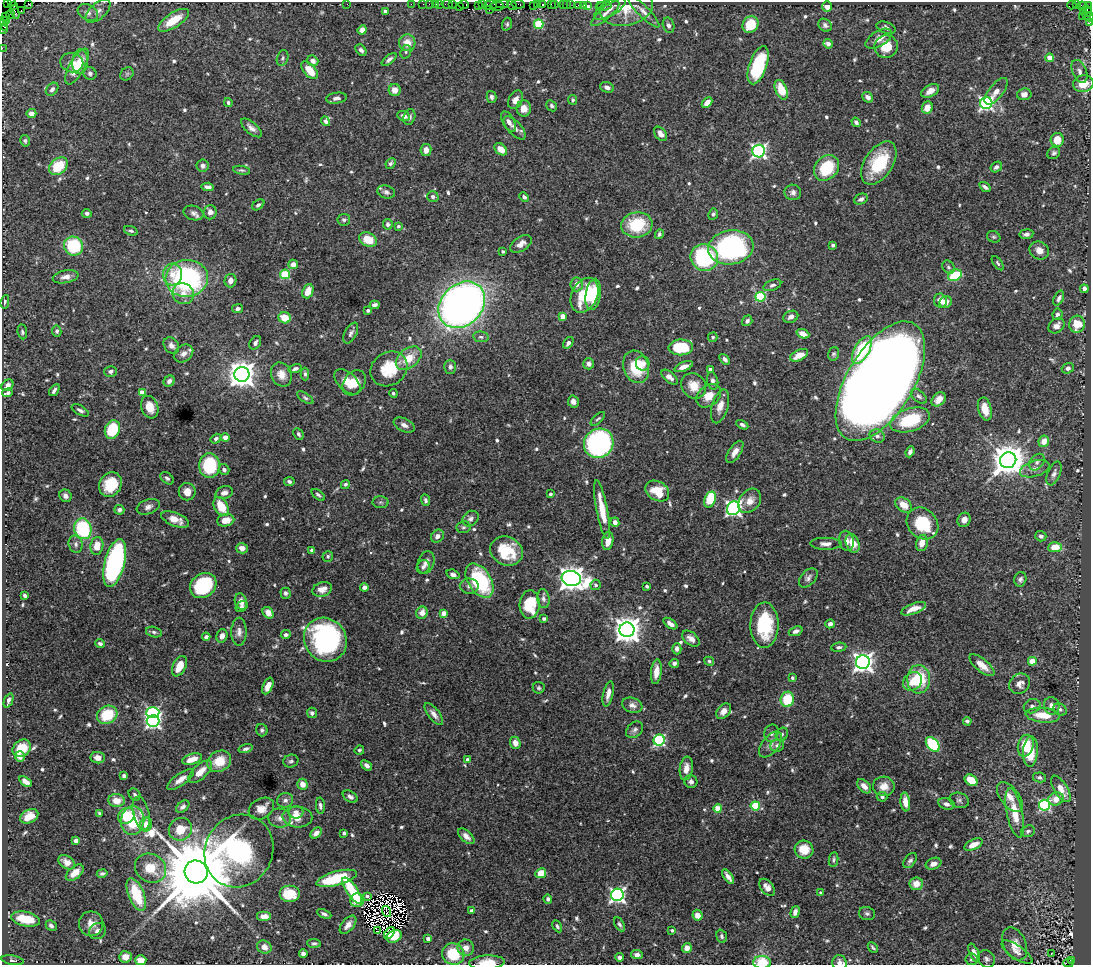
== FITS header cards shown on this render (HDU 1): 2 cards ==
NAXIS1  =                 1089
NAXIS2  =                  963

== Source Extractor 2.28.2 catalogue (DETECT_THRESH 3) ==
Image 1089 x 963 px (HDU 1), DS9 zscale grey, 1 PNG px = 1 image px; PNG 1093 x 967 px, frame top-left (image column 1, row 963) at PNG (2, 2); each listed source drawn as its Kron ellipse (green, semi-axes under 4 px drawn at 4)
Background 1.17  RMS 0.027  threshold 0.0795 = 3 sigma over >= 5 px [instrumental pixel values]
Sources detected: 701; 6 with non-positive FLUX_AUTO (blend fragments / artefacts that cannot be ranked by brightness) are neither listed nor drawn; of the other 695, the 500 brightest by FLUX_AUTO listed and drawn (195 fainter detections omitted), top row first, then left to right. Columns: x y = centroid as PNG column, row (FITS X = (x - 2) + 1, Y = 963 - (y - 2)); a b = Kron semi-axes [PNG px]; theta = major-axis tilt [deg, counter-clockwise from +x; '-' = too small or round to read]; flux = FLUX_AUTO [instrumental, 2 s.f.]
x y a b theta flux
11 2 2 2 - 11
7 3 2 2 - 3.7
28 3 3 2 - 42
347 4 2 2 - 24
411 4 2 2 - 29
423 4 2 2 - 38
429 4 2 2 - 25
436 4 3 2 - 100
440 4 2 2 - 41
447 4 6 3 -10 100
464 4 5 3 - 79
502 4 6 2 -1 270
518 4 7 3 -7 190
537 4 3 2 - 67
543 4 3 3 - 140
551 4 2 2 - 63
555 4 3 2 - 110
13 5 4 2 - 18
452 5 3 2 - 80
478 5 4 2 - 69
483 5 4 2 - 74
491 5 6 5 - 150
512 5 5 3 - 220
563 5 2 2 - 51
566 5 3 2 - 25
570 5 2 2 - 16
578 5 3 3 - 89
583 5 2 2 - 20
588 5 3 3 - 54
600 5 2 2 - 15
1072 5 4 3 - 480
1076 5 3 2 - 16
459 6 2 2 - 20
497 6 7 4 -3 260
534 6 4 3 - 120
604 6 8 4 9 3.3
827 6 5 5 - 11
1082 6 5 2 - 46
1088 6 3 2 - 68
610 8 18 7 32 14
627 8 27 18 14 46
489 10 2 2 - 24
21 11 3 2 - 30
98 11 15 8 41 12
386 11 4 3 - 11
643 11 22 5 -45 11
1087 11 6 4 -66 180
15 12 7 3 -71 96
1083 12 3 2 - 27
88 13 11 7 -31 9.5
605 14 18 6 41 12
10 15 4 2 - 39
1086 15 3 2 - 64
1082 16 2 2 - 26
6 17 2 2 - 32
1089 17 4 2 - 75
173 20 18 7 33 43
2 21 4 2 - 24
6 21 2 2 - 28
1089 22 4 2 - 58
507 24 6 4 73 3.6
539 24 5 4 - 100
3 25 6 2 -47 62
669 25 8 5 -73 5.8
750 25 9 7 59 54
825 25 7 6 - 5.6
886 28 10 5 -19 6.4
2 29 3 2 - 33
362 30 5 4 - 10
879 39 15 7 31 15
407 43 8 8 - 23
828 44 5 4 - 7.2
886 47 11 11 - 35
2 48 2 2 - 19
361 50 6 4 -49 4.9
406 52 7 5 71 4
283 58 8 5 75 4
1050 58 4 4 - 41
389 59 9 4 39 5.6
313 61 6 5 - 8.8
80 62 12 8 85 25
72 63 11 9 -9 12
758 65 20 9 71 130
77 66 20 7 61 45
310 70 10 6 -48 29
1079 71 12 7 -67 9.1
90 73 7 6 - 4.8
127 74 7 6 - 3.6
1083 84 10 8 11 36
607 87 7 5 -18 8
52 89 7 5 47 5
395 90 6 6 - 16
781 90 10 6 -68 38
930 91 9 5 29 16
996 91 16 7 51 14
1024 94 7 6 - 11
492 97 6 5 - 4.8
868 97 6 5 - 8.7
336 98 10 5 8 6.8
516 100 10 6 62 12
573 100 5 4 - 3.3
228 103 4 3 - 3.3
707 103 6 4 44 13
986 103 6 6 - 390
551 106 6 5 - 4.1
927 107 6 5 - 22
524 108 8 7 - 15
31 113 5 4 - 8.6
404 116 6 4 -21 10
409 117 8 5 71 4.9
325 121 5 4 - 5.7
509 122 11 5 -61 8.9
856 122 5 4 - 5.5
251 128 13 6 -40 10
515 128 15 6 -47 11
661 134 8 5 -50 9.9
1057 140 7 6 - 28
25 141 6 4 -75 3.3
501 149 7 5 -40 21
426 150 6 5 - 14
759 151 6 6 - 500
1054 153 7 5 43 4.4
391 163 6 4 48 4.8
879 163 24 14 57 85
58 166 10 7 41 65
203 166 6 6 - 7.3
996 167 6 5 - 5.8
826 168 14 11 50 80
242 170 8 4 -9 3.7
208 187 6 4 -5 8.6
985 187 6 3 -36 5.7
386 192 9 6 -18 6.5
793 192 8 8 - 7.6
433 197 6 5 - 5.1
524 197 5 4 - 5.2
861 199 7 5 25 6
258 205 7 4 37 4.3
210 212 7 6 - 9.7
87 213 5 4 - 5.1
193 213 10 7 -16 7.3
713 214 6 5 - 3.6
344 220 6 6 - 4.3
388 224 5 5 - 5.5
637 225 16 12 8 87
398 226 3 3 - 3.3
131 231 7 4 -21 3.6
659 234 5 4 - 4.4
1026 234 7 5 7 6.2
994 237 7 5 -29 3.5
368 239 9 7 -26 38
521 244 12 7 33 14
833 245 3 3 - 5.8
74 246 10 9 - 110
731 247 23 17 8 360
1039 250 10 8 -31 14
503 251 3 3 - 3.6
704 257 14 13 - 250
998 263 8 4 -54 3.4
293 264 5 4 - 12
948 267 7 5 -51 4.2
173 274 11 9 87 19
285 274 5 4 - 100
955 275 7 5 26 76
66 277 13 6 10 11
187 278 21 18 5 330
230 281 7 6 - 9.7
577 284 7 6 - 11
772 285 9 5 20 5.2
1084 289 4 4 - 13
308 291 7 5 68 26
183 294 11 10 - 17
593 294 16 7 81 47
585 295 18 12 65 99
760 297 5 5 - 130
1059 298 8 4 63 5.6
940 301 7 6 - 18
5 302 7 3 79 3.3
946 302 6 5 - 14
374 305 5 4 - 6.8
462 305 26 20 44 1300
238 309 5 4 - 4.7
368 310 4 3 - 4
1057 314 5 5 - 5.5
563 316 4 4 - 29
791 317 8 6 23 9.1
285 318 6 5 - 32
747 321 5 4 - 5.6
1077 324 8 7 - 42
1056 326 9 6 38 12
57 331 5 4 - 4.2
22 332 7 5 -83 3.8
351 333 11 6 62 6.1
803 334 6 4 -21 18
481 337 8 5 -10 4.5
713 337 5 4 - 3.7
255 343 7 5 57 6.5
568 343 6 4 53 6.5
171 345 9 7 -54 8.8
681 347 12 8 1 88
862 350 15 7 61 100
184 353 11 8 37 9
834 354 7 5 74 3.7
799 355 9 5 25 22
409 358 14 9 38 35
725 359 6 4 -47 7.6
643 363 7 7 - 13
589 364 5 5 - 7.5
450 367 7 6 - 5.8
636 367 16 12 -71 69
684 367 10 4 22 12
1068 368 6 5 - 7
295 369 7 4 15 5.7
389 369 19 16 35 63
710 369 3 3 - 3.3
111 371 6 5 - 5.9
242 374 7 7 - 2300
281 374 12 10 -64 18
305 374 6 4 -89 3.9
669 377 9 5 -40 9.7
169 381 6 5 - 7.2
713 381 9 5 -78 7.8
880 381 67 33 59 6500
347 382 16 9 -43 32
354 383 14 10 52 26
7 385 6 5 - 8.2
694 386 13 11 -48 27
54 390 7 3 54 5.7
142 392 4 4 - 20
7 393 5 3 - 5.2
393 393 4 3 - 3.6
709 396 13 10 38 24
919 396 9 5 -41 5.6
305 398 9 4 -34 4.2
939 399 8 6 44 13
573 401 6 5 - 7.3
720 406 17 8 74 17
150 407 11 8 -70 26
985 409 12 6 -76 28
80 410 9 4 -30 5.7
598 419 9 4 43 3.4
910 420 20 11 18 99
404 425 11 6 -25 8.5
742 425 6 4 -30 4.9
112 429 9 7 67 83
298 434 6 4 -63 4.3
877 436 8 6 -25 6.6
225 438 4 4 - 17
216 439 5 4 - 4.9
1044 441 6 5 - 19
599 443 15 14 - 430
735 452 12 6 57 13
910 452 6 4 68 5.9
1008 460 8 7 - 3400
1037 462 9 6 52 6.4
209 465 12 10 87 100
224 469 5 5 - 7.3
1035 469 15 7 17 13
1054 473 12 6 68 7.5
167 478 7 5 -38 4.5
289 481 5 4 - 4.7
110 484 13 11 56 55
345 484 5 4 - 3.3
657 491 12 9 -30 43
187 492 8 8 - 15
224 493 9 6 16 9.9
550 494 3 3 - 3.5
318 495 8 4 -38 3.8
65 496 6 6 - 7.3
425 500 6 4 -67 3.5
710 500 8 5 69 80
750 501 13 10 51 18
380 502 8 6 0 4
904 505 9 6 -37 25
221 506 10 6 -59 42
148 507 12 7 20 8.4
733 508 7 6 - 620
119 510 5 5 - 4.7
602 510 30 5 -79 46
175 519 15 6 -22 20
471 519 9 7 41 7
226 520 9 6 12 21
964 520 7 6 - 11
615 522 5 4 - 9
922 523 17 14 -46 80
463 527 7 6 - 4.1
83 529 10 8 -74 140
437 536 7 6 - 9.2
1041 536 5 5 - 6.3
608 541 9 5 80 17
846 541 10 7 -79 11
853 543 9 6 -69 30
922 543 8 5 78 19
76 544 9 7 -77 7.1
826 544 16 6 0 12
97 546 9 6 80 22
1055 547 7 5 3 34
242 548 6 5 - 12
312 550 4 4 - 6.3
506 551 16 14 -26 68
328 556 5 5 - 3.3
426 562 12 8 71 10
115 563 25 10 75 450
423 567 7 6 - 4.5
453 574 7 4 -16 6.5
571 578 10 7 -12 1900
808 578 11 7 47 7.7
1020 579 7 6 - 5.5
479 581 19 11 -57 170
203 585 14 11 38 120
596 585 5 5 - 3.9
469 586 9 7 -4 7.4
647 586 4 3 - 3.7
364 587 4 4 - 8.5
322 589 10 7 18 16
286 593 5 5 - 4.5
25 595 4 3 - 4.2
543 599 9 6 -83 6.1
241 602 8 6 -72 12
530 604 14 10 86 68
241 607 6 5 - 5.7
914 609 13 5 21 20
268 613 6 5 - 18
422 613 6 5 - 13
444 613 4 4 - 18
544 619 4 3 - 3.4
670 624 8 4 -35 11
830 624 5 4 - 7.8
764 625 22 14 89 110
627 630 7 7 - 2100
796 631 7 4 21 6.2
154 632 8 5 -15 4.8
239 632 14 7 89 11
286 635 5 4 - 4.2
222 636 7 5 71 11
206 637 4 4 - 5.8
691 639 10 6 -39 11
325 640 23 21 -54 340
100 643 5 4 - 4.2
839 647 8 4 6 4.8
677 649 5 4 - 7.5
709 661 5 4 - 3.7
1032 661 4 4 - 38
863 662 7 7 - 1000
674 663 5 4 - 5.4
982 665 15 6 -39 22
179 666 11 6 63 26
656 672 12 5 84 16
792 678 3 3 - 3.9
919 679 14 11 -88 76
912 681 10 8 43 24
1020 684 11 9 41 12
268 686 9 4 67 14
539 688 6 6 - 3.3
608 694 13 5 78 13
787 699 8 6 81 62
8 700 7 4 68 5.9
632 705 10 7 -19 9.5
1032 706 8 7 - 6.2
1052 706 8 7 - 11
1060 709 7 5 -41 4.3
724 711 9 6 47 12
153 713 6 5 - 270
312 713 5 5 - 5.8
434 714 13 5 -52 11
107 715 10 8 28 70
1043 715 17 7 -5 35
153 721 6 5 - 490
967 721 4 3 - 3.8
262 730 6 5 - 4.3
635 730 9 7 42 6.1
771 733 9 7 75 6.1
782 734 7 5 58 4.2
659 740 5 5 - 230
515 743 6 5 - 14
933 744 8 5 -49 120
770 745 15 8 51 12
777 746 7 6 - 6
1026 746 11 7 75 54
22 748 10 8 39 35
246 749 7 4 15 4.7
359 750 5 4 - 3.4
1030 751 15 7 86 47
20 757 5 5 - 7.4
98 758 7 5 -6 9.5
192 759 10 5 17 23
467 759 3 3 - 5.7
219 761 12 10 29 40
291 761 8 6 15 4.4
367 765 6 4 -38 7
686 768 12 6 82 16
200 772 14 7 43 24
124 776 4 4 - 4.8
1039 777 6 5 - 4.8
180 779 16 6 35 14
971 780 7 5 -35 35
25 781 7 4 -35 13
691 782 6 6 - 7.3
302 784 5 5 - 18
864 786 8 5 -45 13
884 786 11 9 -7 18
1061 789 15 6 -58 22
135 794 7 5 -47 3.9
350 797 8 5 -31 6.3
882 797 5 5 - 5.1
1010 797 18 9 -52 21
1056 799 8 6 19 20
117 800 8 6 -5 22
285 800 8 7 - 7.2
959 800 10 7 -17 5.9
905 802 9 4 -84 16
946 804 8 5 -16 8.3
1044 805 5 5 - 250
320 806 8 4 -86 5.1
755 806 4 4 - 86
183 807 7 5 39 6
718 808 4 4 - 42
261 809 13 10 29 20
296 812 7 6 - 11
141 813 17 8 -77 15
1015 813 25 8 -78 44
100 814 4 3 - 3.9
29 816 9 6 27 23
126 816 9 7 40 66
297 817 15 10 -3 25
280 818 11 9 -8 12
133 820 14 12 85 66
146 825 7 6 - 17
180 829 12 11 - 41
1028 831 7 5 19 4.6
316 833 6 4 43 10
344 833 4 3 - 3.5
466 836 10 5 -42 9.8
76 841 4 4 - 6.2
973 845 10 5 26 18
804 849 9 9 - 33
239 851 37 33 61 470
834 860 7 4 80 4.3
910 861 9 5 51 5.2
67 862 9 6 -34 15
933 864 8 5 22 9.9
150 868 16 14 -32 45
196 872 12 11 - 32000
75 873 10 6 40 19
102 873 5 4 - 4.1
541 873 5 5 - 35
728 877 8 4 -56 8.7
337 878 21 7 15 100
916 884 7 6 - 20
767 887 10 6 -50 13
352 891 15 5 -56 57
821 892 3 3 - 3.3
289 894 10 8 0 48
136 895 17 8 -68 71
617 895 6 6 - 470
367 896 4 3 - 5.9
548 899 5 4 - 4.8
357 900 7 6 - 35
386 911 6 2 -74 3.5
472 911 3 3 - 8.8
795 912 6 4 75 8.2
867 913 8 6 -16 4.6
324 914 7 4 -24 4.9
697 915 5 5 - 15
264 916 7 5 0 14
25 919 14 7 -12 53
91 924 12 12 - 17
619 924 8 4 -61 4.5
348 925 11 6 50 12
51 926 6 4 -45 5.8
557 926 6 4 -60 4
672 930 3 3 - 3.9
98 931 9 7 39 10
377 931 3 2 - 4
390 933 7 4 50 5
394 936 8 6 30 28
722 936 7 5 -71 3.9
428 939 4 3 - 5.5
314 943 7 4 -4 3.8
1015 944 17 11 -64 24
264 947 7 6 - 14
873 947 6 3 -46 3.3
466 948 8 8 - 13
687 948 5 4 - 14
1017 952 18 6 -34 11
974 953 10 4 -66 11
303 954 4 4 - 7.7
453 954 11 10 - 62
637 954 6 4 -7 7.4
1051 954 3 2 - 4.2
125 957 6 5 - 13
619 957 4 4 - 5.8
972 959 6 6 - 3.9
986 959 9 8 - 6.4
12 960 11 4 -9 4.6
141 960 5 5 - 19
1071 961 3 2 - 120
487 962 18 7 3 30
762 962 9 6 0 56
839 963 8 7 - 8
1068 963 5 2 - 170
At the frame edge (FLAGS 8, measured only in part): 13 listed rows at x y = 11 2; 7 3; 28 3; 1089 17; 2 21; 1089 22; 3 25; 2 29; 2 48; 487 962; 762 962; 839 963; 1068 963
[195 fainter detections neither listed nor drawn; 6 non-positive-flux detections neither listed nor drawn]